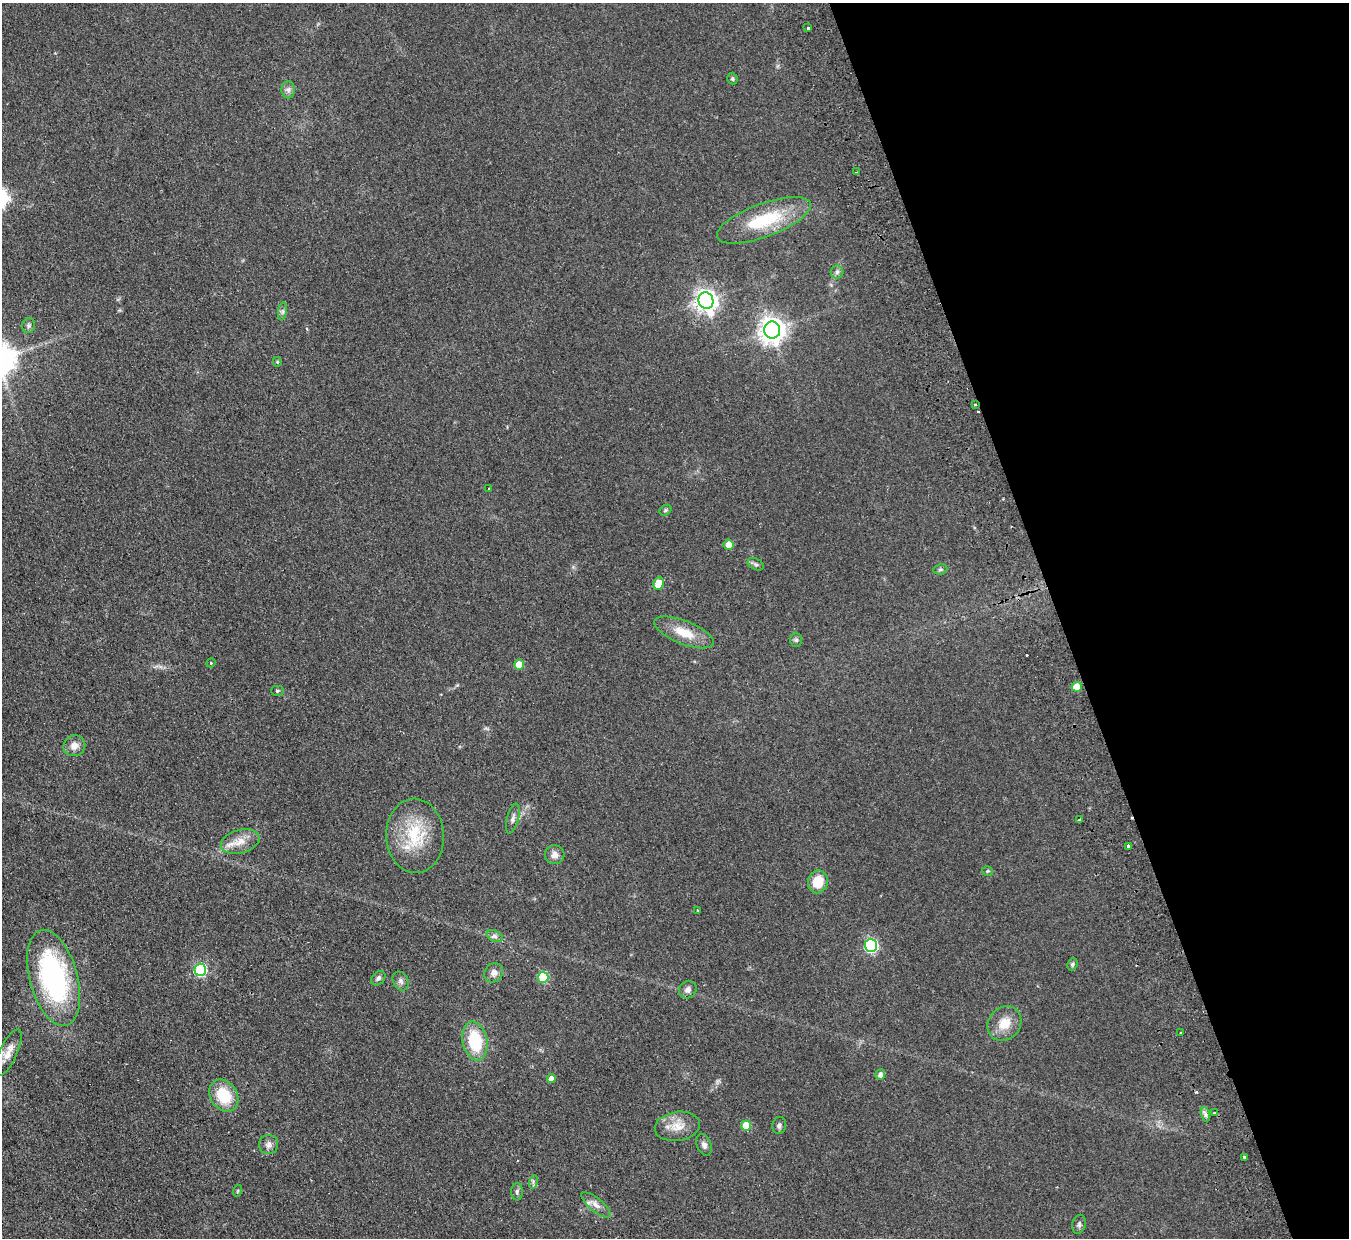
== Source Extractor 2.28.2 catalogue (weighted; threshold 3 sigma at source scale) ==
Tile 12 of 4 x 4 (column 4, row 3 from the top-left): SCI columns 4096-5442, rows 1535-2770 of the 5497 x 5414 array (HDU 1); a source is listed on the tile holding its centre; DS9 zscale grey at full resolution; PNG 1351 x 1240 px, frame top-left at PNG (2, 3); each listed source drawn as its Kron ellipse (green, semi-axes under 4 px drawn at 4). Shown black and unused: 21% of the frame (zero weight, under 2 of 3 exposures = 3% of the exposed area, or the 3 px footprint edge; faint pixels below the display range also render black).
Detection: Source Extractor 2.28.2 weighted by HDU 2 'WHT'; one run over the whole footprint, this tile lists its part. Background 0.0736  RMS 0.0095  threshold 0.0427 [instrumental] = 3 sigma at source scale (4.5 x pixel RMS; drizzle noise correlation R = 1.50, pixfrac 1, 0.05/0.05 arcsec/px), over >= 5 px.
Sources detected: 69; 4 cosmic-ray / hot-pixel residue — neither listed nor drawn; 1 inside a brighter listed object's ellipse — not listed separately; the other 64 listed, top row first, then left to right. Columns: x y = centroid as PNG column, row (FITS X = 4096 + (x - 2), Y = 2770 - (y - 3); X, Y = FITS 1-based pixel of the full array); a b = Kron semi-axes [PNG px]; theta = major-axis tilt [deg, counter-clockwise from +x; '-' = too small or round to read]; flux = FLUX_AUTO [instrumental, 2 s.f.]
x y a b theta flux
808 28 3 3 - 1.8
732 79 6 5 - 1.4
288 90 8 6 -89 3.1
856 172 3 2 - 0.82
764 220 50 16 20 51
837 272 6 6 - 2.1
706 301 8 7 - 650
282 311 9 4 82 2.2
29 326 7 6 - 2
772 330 8 8 - 890
277 362 5 4 - 1.1
975 404 3 3 - 1.2
489 489 3 2 - 0.85
666 510 6 5 - 1.4
729 545 5 5 - 11
756 564 8 5 -27 2.2
940 569 7 5 8 1.6
658 584 6 5 - 19
684 632 32 11 -21 20
796 640 7 6 - 2
211 663 5 4 - 1
519 665 5 5 - 15
1077 687 5 5 - 16
277 691 6 5 - 1.5
74 746 11 10 - 7.1
513 818 15 6 75 3.8
1079 819 3 3 - 4.1
415 836 37 29 -86 49
240 842 20 11 16 13
1128 846 3 3 - 3.3
555 855 9 9 - 5.6
988 871 5 4 - 1.1
818 882 11 10 - 19
697 911 3 3 - 3
495 936 8 5 -24 2.7
871 946 6 6 - 140
1072 964 6 5 - 1.8
200 970 6 6 - 93
494 973 10 9 - 5.4
543 977 5 5 - 44
54 978 49 24 -75 170
378 978 8 6 46 2.9
401 981 10 7 -64 3.5
688 990 9 8 - 4.5
1004 1023 18 16 49 16
1181 1033 3 3 - 2.4
475 1041 19 12 -79 43
8 1052 25 8 65 11
880 1075 5 5 - 3.9
551 1079 4 4 - 5.4
224 1096 17 13 -57 31
1215 1113 3 3 - 3.2
1205 1114 7 4 -72 2.5
746 1125 5 5 - 20
779 1125 8 7 - 2.7
677 1126 22 14 9 14
269 1145 9 9 - 4.6
704 1145 11 7 -67 3.6
1244 1157 3 3 - 3.4
533 1182 7 4 73 1.6
237 1191 6 3 70 0.94
517 1192 9 5 90 2.4
596 1205 18 6 -39 5.9
1079 1224 9 6 76 2.4
Overlapping masked pixels (flux is a lower limit): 1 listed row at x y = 975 404